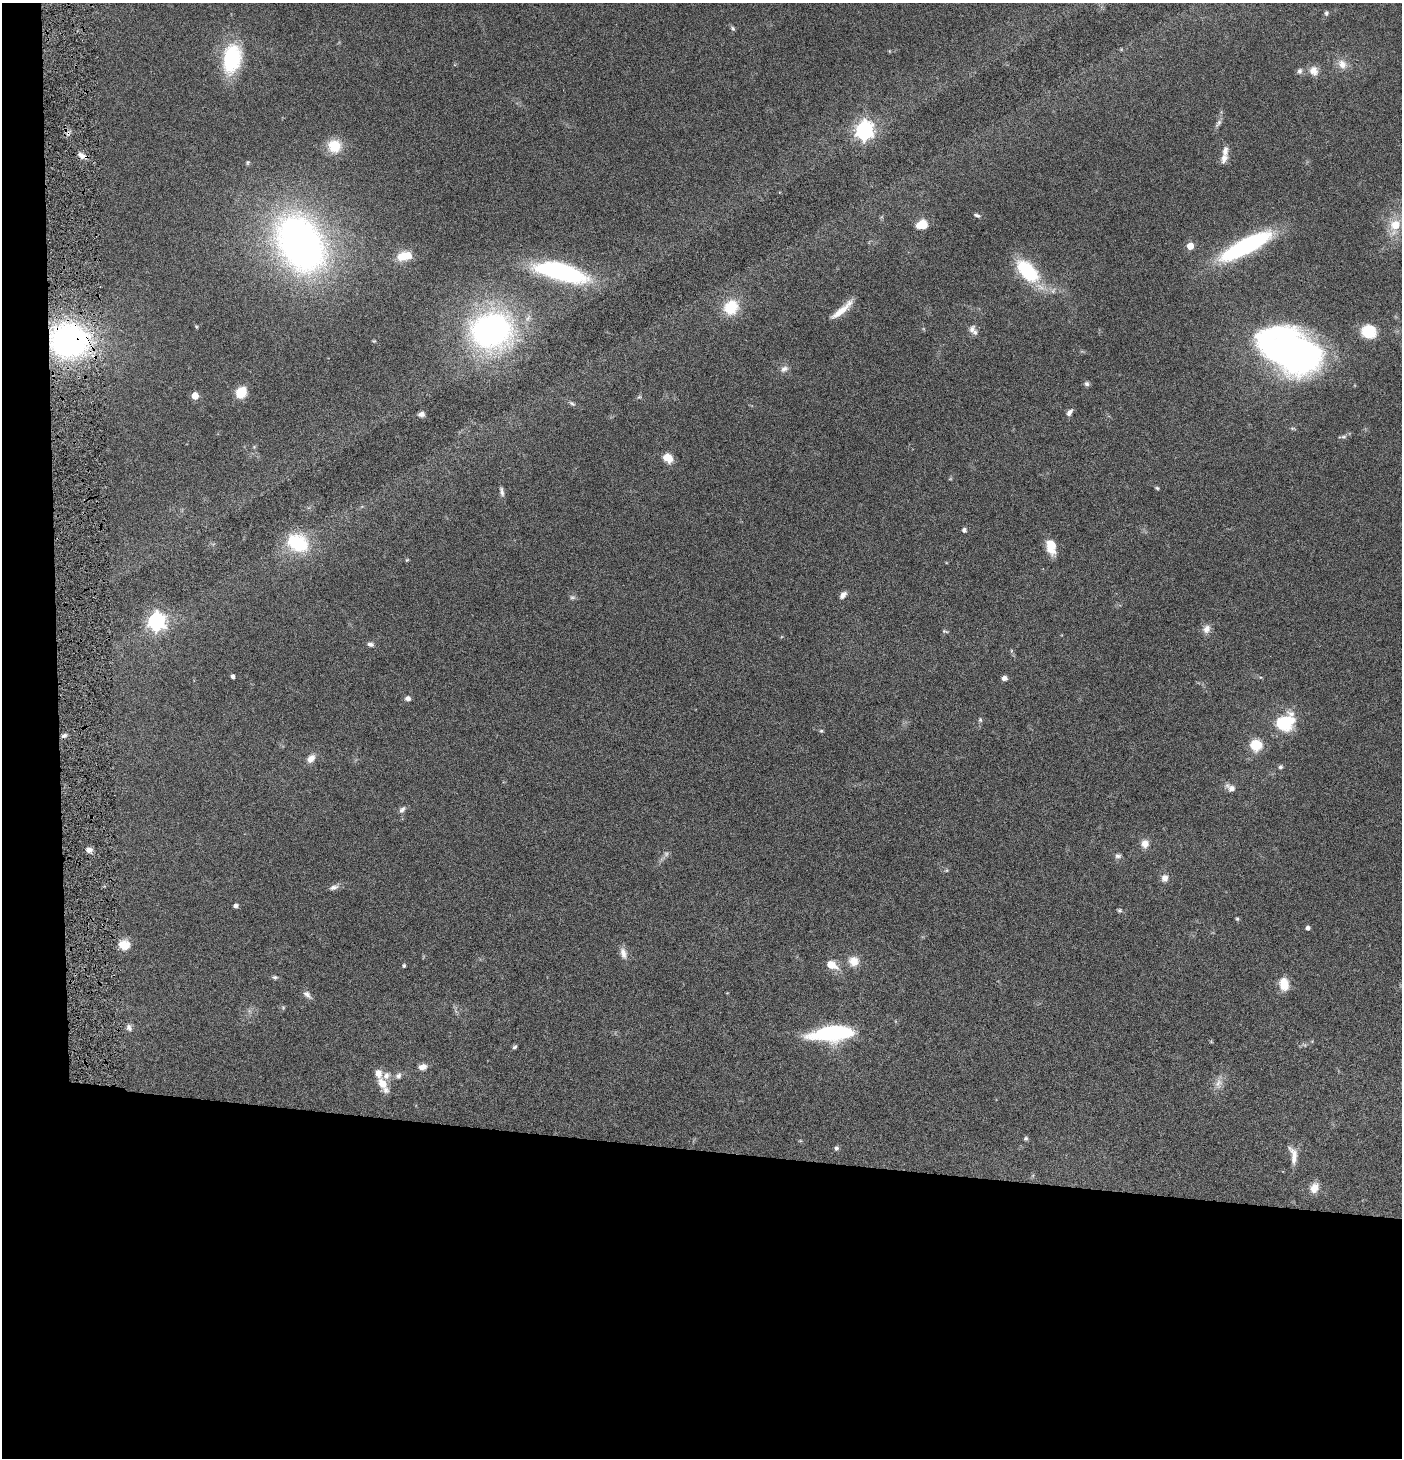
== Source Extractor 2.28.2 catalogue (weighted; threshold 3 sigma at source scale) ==
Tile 7 of 3 x 3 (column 1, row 3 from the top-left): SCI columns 147-1546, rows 1-1456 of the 4444 x 4372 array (HDU 1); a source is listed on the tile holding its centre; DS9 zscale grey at full resolution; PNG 1404 x 1460 px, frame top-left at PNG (2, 3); no overlay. Shown black and unused: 24% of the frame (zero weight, under 4 of 8 exposures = <1% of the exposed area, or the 3 px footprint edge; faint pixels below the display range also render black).
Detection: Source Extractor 2.28.2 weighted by HDU 2 'WHT'; one run over the whole footprint, this tile lists its part. Background 0.0789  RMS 0.0044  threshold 0.0181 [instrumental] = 3 sigma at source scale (4.09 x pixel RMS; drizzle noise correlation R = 1.36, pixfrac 0.8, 0.05/0.05 arcsec/px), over >= 5 px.
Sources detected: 102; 2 too faint to see at this stretch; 1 inside a brighter object's white glare — not listed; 5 inside a brighter listed object's ellipse — not listed separately; the other 94 listed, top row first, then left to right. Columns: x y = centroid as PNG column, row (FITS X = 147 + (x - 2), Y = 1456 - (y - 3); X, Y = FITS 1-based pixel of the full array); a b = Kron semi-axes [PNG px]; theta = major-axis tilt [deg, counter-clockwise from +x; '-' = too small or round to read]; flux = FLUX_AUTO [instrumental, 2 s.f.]
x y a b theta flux
1326 13 6 5 - 0.75
733 28 7 4 -46 0.75
232 58 32 19 79 29
1342 64 14 11 -55 3.8
1300 71 7 6 - 1.3
1314 71 13 11 -68 3.4
1218 123 14 5 52 1.4
864 130 7 7 - 170
334 146 15 15 - 9.7
1225 151 15 8 81 2.7
82 156 12 6 -20 2.2
248 162 7 4 83 0.59
977 215 8 4 -19 0.91
921 224 12 8 19 6.6
1395 225 19 13 71 8.9
300 243 46 32 -60 250
1190 246 5 5 - 6.6
1245 246 55 16 28 59
404 256 17 10 11 7.8
1027 271 26 14 -48 29
561 272 49 15 -15 69
731 307 19 17 51 12
842 310 34 7 41 6
196 327 5 4 - 0.42
972 329 11 7 61 1.8
491 330 44 37 4 120
1368 331 13 12 - 13
69 340 31 27 -7 120
1290 350 55 34 -25 180
784 369 12 8 24 1.9
1086 384 7 6 - 1
241 392 10 8 58 9.7
195 396 5 5 - 8
639 397 6 4 18 0.56
572 403 10 5 -32 0.94
1069 412 10 6 54 1.7
421 414 6 5 - 1.8
1343 437 13 4 6 0.92
254 447 5 5 - 0.47
668 458 11 9 -37 5.3
1157 488 5 5 - 0.57
502 492 12 5 -77 1.4
964 530 5 4 - 1.4
297 543 25 19 -26 23
1051 546 17 10 -74 6.9
407 560 5 4 - 0.44
843 595 9 6 49 2
572 597 8 6 -13 0.95
156 621 7 7 - 160
1206 629 12 9 60 2.7
945 631 8 3 -12 0.53
370 644 9 6 -14 1.4
233 677 4 3 - 1.4
1004 678 6 5 - 1.7
408 698 6 5 - 1.7
980 720 6 5 - 0.69
1284 723 15 11 28 32
821 731 6 4 -19 0.57
64 736 7 5 35 1
1256 745 7 7 - 19
311 758 11 7 49 3
1280 767 5 4 - 1
1230 788 14 8 -31 2.4
402 810 10 6 51 1.4
1145 844 10 9 - 3.2
89 850 8 6 9 1.7
1118 856 8 6 -11 1.2
947 870 6 3 71 0.5
1164 878 9 8 - 2.4
334 887 12 6 19 1.7
235 906 4 4 - 1.3
1119 910 6 5 - 0.67
1237 919 5 4 - 0.55
1308 928 5 5 - 1
124 945 13 12 - 5.5
623 953 17 8 -72 2.8
854 961 13 12 - 4.8
831 965 14 9 -24 5.4
404 966 4 4 - 0.76
275 977 7 5 -5 0.81
1284 984 13 9 -81 7.3
307 994 13 7 -43 1.8
283 1007 6 4 -19 0.51
129 1028 10 7 -66 1.5
831 1033 38 13 5 46
515 1047 6 4 48 0.75
423 1067 9 7 13 2.5
398 1076 9 8 - 1.5
1218 1083 16 9 81 3.3
382 1084 14 9 -58 5.4
1026 1138 6 5 - 0.67
836 1148 6 5 - 0.97
1293 1155 24 9 -79 4.5
1314 1188 13 10 60 4.1
Overlapping masked pixels (flux is a lower limit): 2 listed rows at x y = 82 156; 69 340